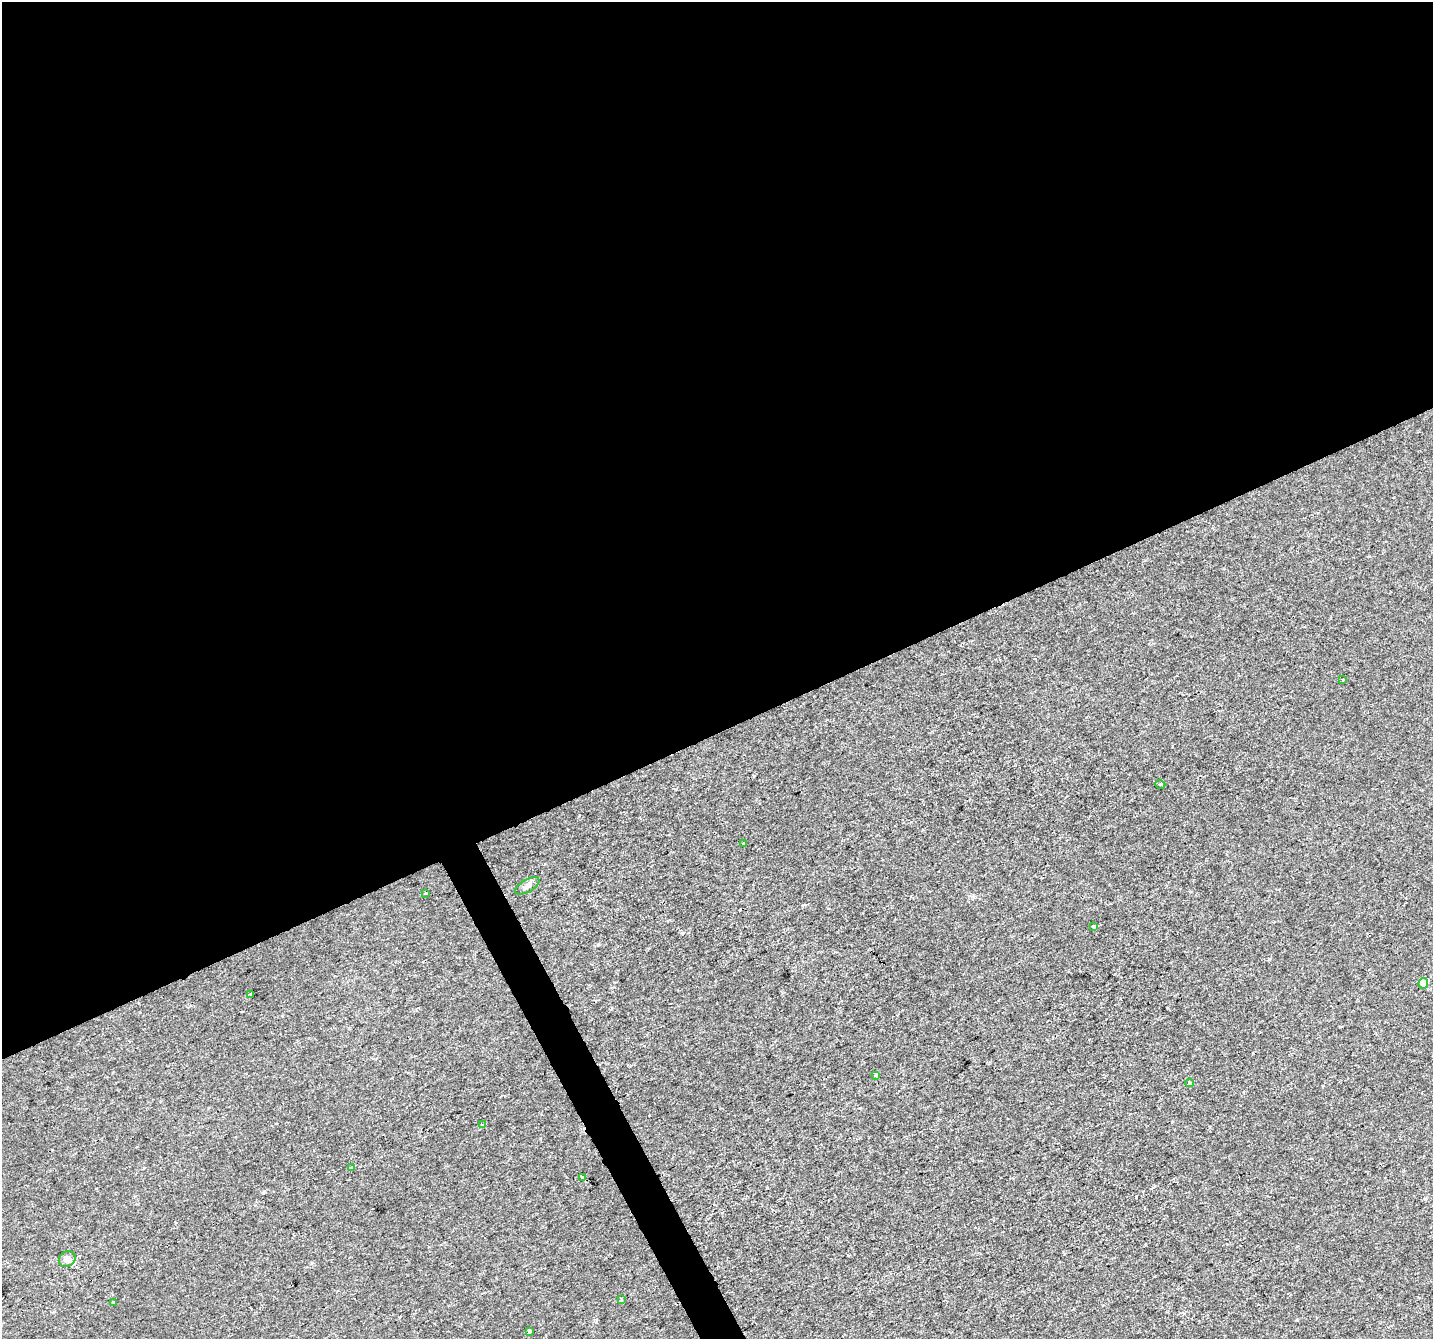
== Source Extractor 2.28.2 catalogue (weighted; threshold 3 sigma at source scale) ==
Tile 2 of 4 x 4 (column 2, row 1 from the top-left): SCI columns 1432-2862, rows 4111-5447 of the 5727 x 5602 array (HDU 1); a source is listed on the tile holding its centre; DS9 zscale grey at full resolution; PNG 1435 x 1341 px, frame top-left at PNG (2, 2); each listed source drawn as its Kron ellipse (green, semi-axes under 4 px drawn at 4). Shown black and unused: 56% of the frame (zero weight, under 2 of 3 exposures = <1% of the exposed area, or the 3 px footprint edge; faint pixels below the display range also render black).
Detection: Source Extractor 2.28.2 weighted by HDU 2 'WHT'; one run over the whole footprint, this tile lists its part. Background 0.00106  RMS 0.0022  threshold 0.00978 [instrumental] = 3 sigma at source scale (4.5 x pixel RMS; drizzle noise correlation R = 1.50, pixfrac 1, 0.0396/0.0396 arcsec/px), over >= 5 px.
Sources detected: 19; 1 cosmic-ray / hot-pixel residue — neither listed nor drawn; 1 inside a brighter listed object's ellipse — not listed separately; the other 17 listed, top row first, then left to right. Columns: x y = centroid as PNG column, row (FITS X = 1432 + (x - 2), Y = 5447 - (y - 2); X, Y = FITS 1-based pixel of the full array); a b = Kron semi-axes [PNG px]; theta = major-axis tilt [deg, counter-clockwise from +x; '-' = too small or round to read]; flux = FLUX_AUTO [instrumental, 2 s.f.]
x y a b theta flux
1343 680 3 3 - 0.37
1160 784 5 3 - 0.2
744 843 4 3 - 0.51
527 886 13 6 30 0.93
426 893 3 2 - 0.33
1094 926 3 3 - 0.54
1423 983 5 4 - 2.5
251 994 3 3 - 0.41
876 1075 3 3 - 0.69
1189 1083 4 3 - 0.45
483 1124 3 3 - 0.61
352 1167 3 3 - 0.6
582 1178 3 3 - 5.8
67 1259 9 7 41 0.88
621 1300 3 3 - 0.2
113 1302 3 3 - 0.32
529 1331 4 4 - 0.49
Unlisted compact peaks at least as high as the median listed source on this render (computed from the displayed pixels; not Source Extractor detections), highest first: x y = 682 933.